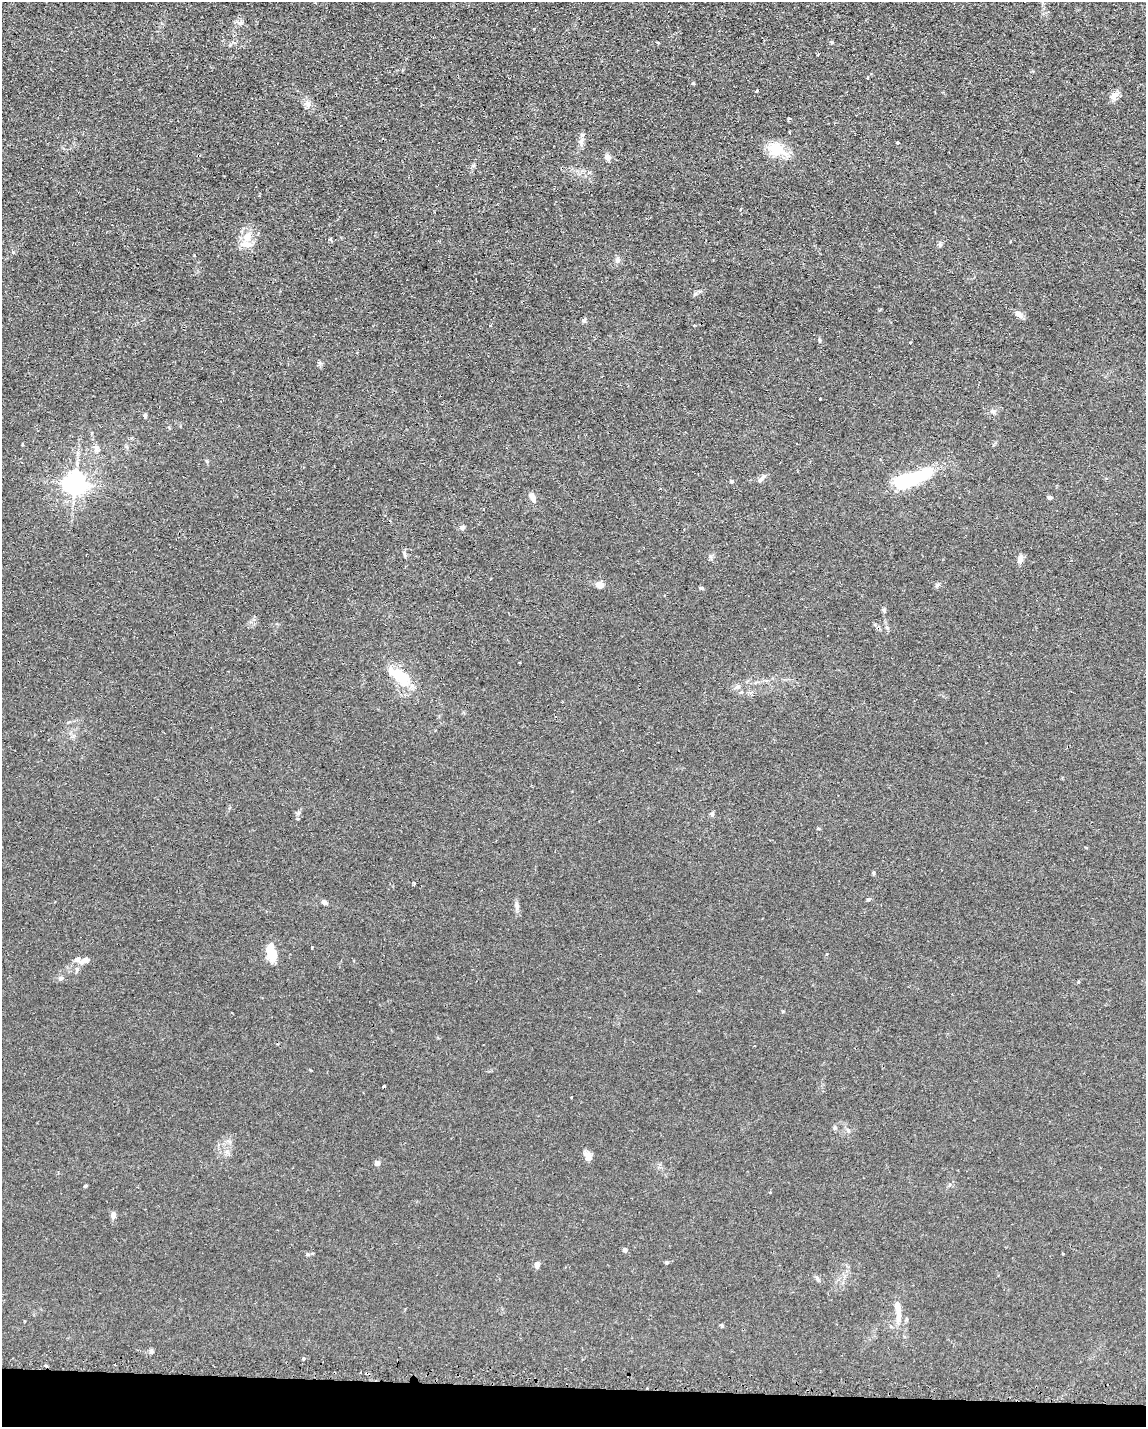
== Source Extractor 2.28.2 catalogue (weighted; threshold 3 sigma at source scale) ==
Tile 11 of 4 x 3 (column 3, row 3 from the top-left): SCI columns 2480-3623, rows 337-1761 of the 4785 x 4757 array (HDU 1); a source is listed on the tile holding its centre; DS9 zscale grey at full resolution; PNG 1148 x 1429 px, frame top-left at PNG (2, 2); no overlay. Shown black and unused: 3% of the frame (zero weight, under 2 of 3 exposures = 3% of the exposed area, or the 3 px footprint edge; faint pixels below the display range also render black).
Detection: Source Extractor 2.28.2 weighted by HDU 2 'WHT'; one run over the whole footprint, this tile lists its part. Background 0.0399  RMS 0.0053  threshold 0.0239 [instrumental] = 3 sigma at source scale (4.5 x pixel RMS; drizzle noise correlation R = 1.50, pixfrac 1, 0.05/0.05 arcsec/px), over >= 5 px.
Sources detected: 78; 1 inside a brighter object's white glare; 3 cosmic-ray / hot-pixel residue — not listed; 3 inside a brighter listed object's ellipse — not listed separately; the other 71 listed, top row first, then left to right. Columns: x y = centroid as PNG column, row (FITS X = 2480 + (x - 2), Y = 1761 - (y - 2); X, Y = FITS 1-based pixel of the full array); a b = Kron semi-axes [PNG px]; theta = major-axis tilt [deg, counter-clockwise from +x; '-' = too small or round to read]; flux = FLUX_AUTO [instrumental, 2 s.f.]
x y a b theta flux
240 23 7 4 19 1.1
533 28 3 3 - 0.89
658 42 4 3 - 0.5
867 78 3 2 - 1.3
693 83 4 4 - 0.55
757 91 4 3 - 1.1
1114 96 13 9 46 2.9
308 104 11 7 -71 2.6
581 141 9 6 -84 2
898 142 3 3 - 1.1
776 149 21 16 -26 13
607 157 8 6 -75 2.1
740 210 4 3 - 0.54
258 233 5 3 - 0.6
247 237 11 9 71 6.5
331 240 6 3 -71 0.7
617 260 9 6 79 1.6
1019 314 11 7 -40 2.7
584 320 6 5 - 0.99
491 325 3 3 - 0.58
694 325 3 3 - 0.48
819 340 6 4 -89 0.65
910 343 2 2 - 0.55
820 399 3 2 - 0.5
145 415 5 4 - 0.79
22 444 5 3 - 0.47
96 449 10 7 -77 2.2
303 467 3 2 - 0.45
917 477 38 12 26 32
762 478 13 4 46 1.4
732 481 5 4 - 0.99
75 483 7 7 - 400
532 498 14 7 -65 2.7
1050 498 6 4 20 0.78
462 527 7 5 17 1.5
404 554 11 4 -67 1
1020 559 11 6 77 2.6
600 585 7 7 - 3.6
937 585 6 5 - 0.92
702 588 7 4 -24 0.66
884 610 7 5 -89 0.92
887 628 6 5 - 0.97
402 677 29 16 -42 15
738 687 7 5 7 1.4
298 813 7 4 71 1
712 814 6 6 - 1
873 873 5 3 - 0.62
414 884 4 3 - 0.57
868 899 5 4 - 0.73
324 902 7 5 -28 1.4
516 905 9 7 -81 1.7
312 948 3 2 - 0.83
270 951 18 9 -80 12
78 959 10 7 51 2.5
86 960 11 7 7 2.4
76 970 8 4 81 0.96
61 978 7 6 - 1.3
383 1087 4 3 - 1.3
835 1128 7 4 89 0.77
587 1156 14 7 -62 3
377 1163 5 5 - 2.3
85 1186 5 4 - 0.62
113 1215 7 5 86 2.6
625 1250 6 5 - 0.96
667 1263 5 4 - 0.71
537 1265 7 6 - 1.9
817 1279 7 4 -70 0.87
898 1317 22 7 82 4.4
151 1351 6 5 - 1.1
303 1359 4 3 - 1
647 1388 2 2 - 0.57
Overlapping masked pixels (flux is a lower limit): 1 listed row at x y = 647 1388
Unlisted compact peaks at least as high as the median listed source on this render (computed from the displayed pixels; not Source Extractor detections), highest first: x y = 832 42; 695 294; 993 411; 13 252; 320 363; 307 1254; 710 556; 783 1011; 940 245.